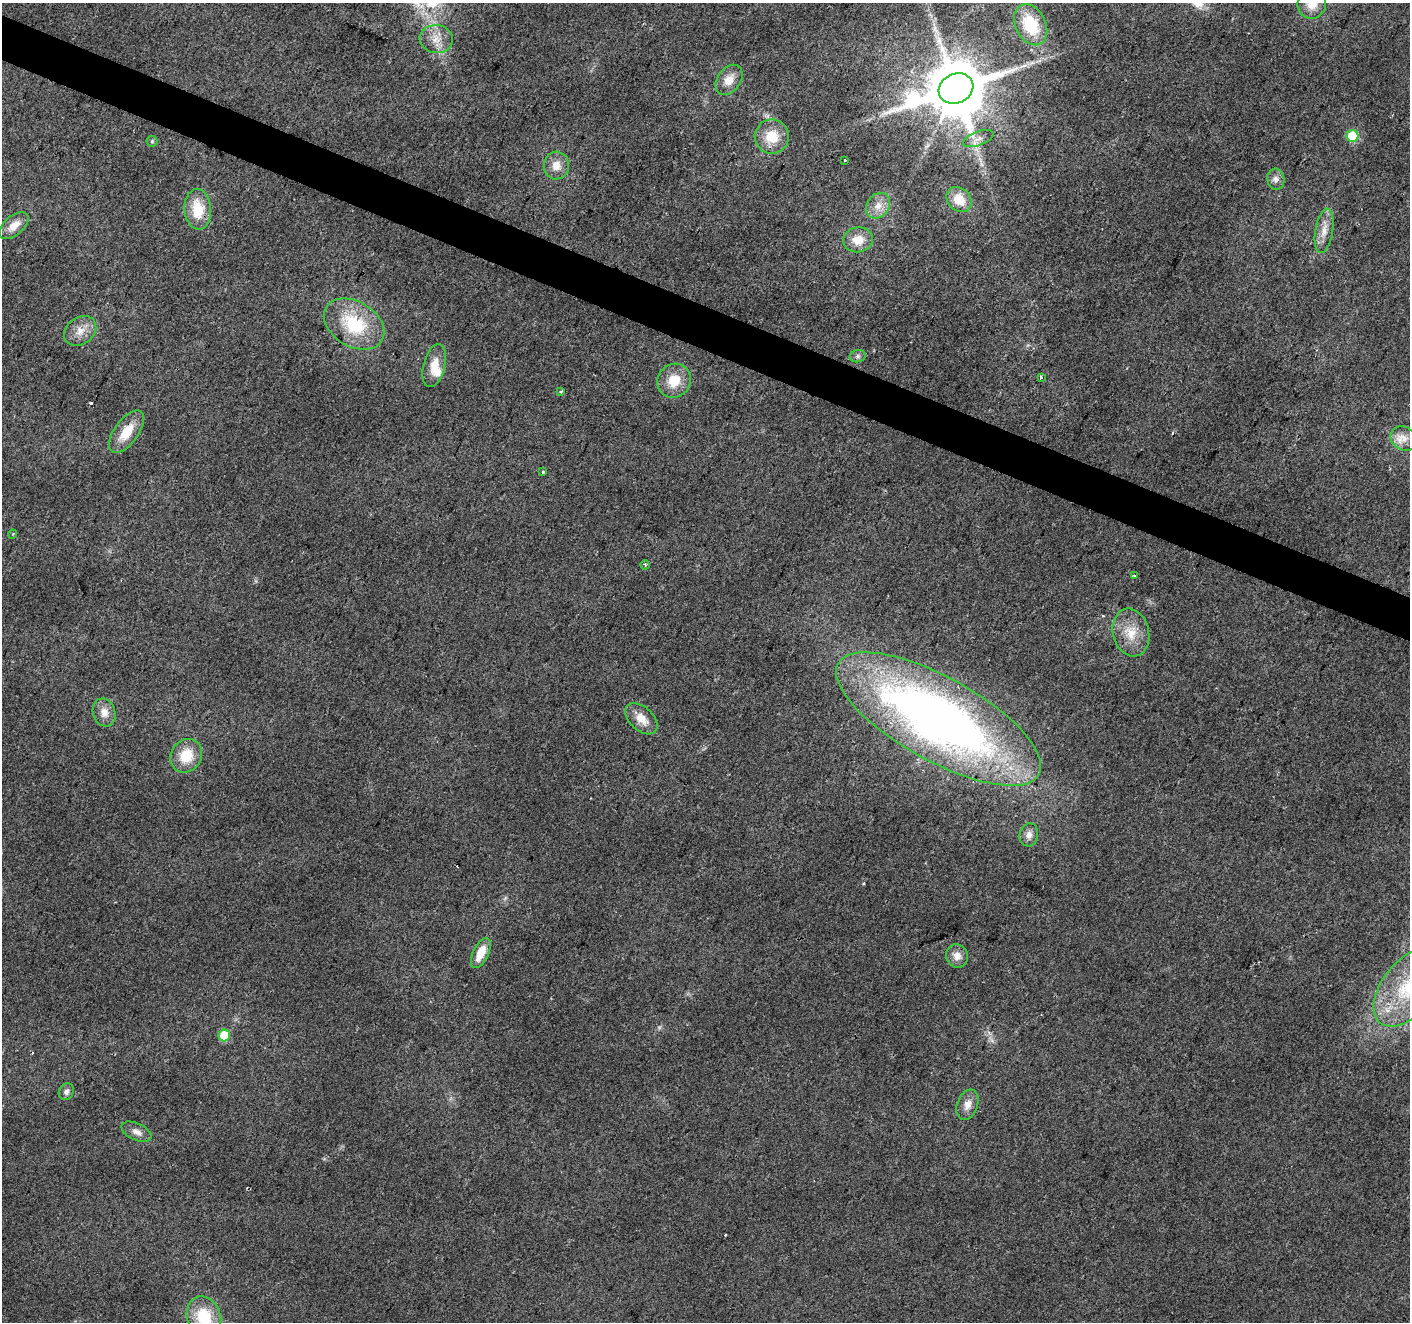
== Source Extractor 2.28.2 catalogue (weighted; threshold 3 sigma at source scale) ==
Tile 11 of 4 x 4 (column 3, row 3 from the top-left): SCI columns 2823-4230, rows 1593-2912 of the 5638 x 5758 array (HDU 1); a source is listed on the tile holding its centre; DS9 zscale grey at full resolution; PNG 1412 x 1324 px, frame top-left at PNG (2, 3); each listed source drawn as its Kron ellipse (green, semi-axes under 4 px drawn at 4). Shown black and unused: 3% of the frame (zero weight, under 2 of 3 exposures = <1% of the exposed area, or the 3 px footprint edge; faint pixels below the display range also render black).
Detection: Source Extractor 2.28.2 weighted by HDU 2 'WHT'; one run over the whole footprint, this tile lists its part. Background 0.0393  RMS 0.0071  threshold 0.0318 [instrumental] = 3 sigma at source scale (4.5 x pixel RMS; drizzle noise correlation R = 1.50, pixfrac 1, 0.0396/0.0396 arcsec/px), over >= 5 px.
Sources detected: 50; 3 cosmic-ray / hot-pixel residue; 1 long thin detection or spike segment (spike, bleed or trail) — neither listed nor drawn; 1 inside a brighter listed object's ellipse — not listed separately; the other 45 listed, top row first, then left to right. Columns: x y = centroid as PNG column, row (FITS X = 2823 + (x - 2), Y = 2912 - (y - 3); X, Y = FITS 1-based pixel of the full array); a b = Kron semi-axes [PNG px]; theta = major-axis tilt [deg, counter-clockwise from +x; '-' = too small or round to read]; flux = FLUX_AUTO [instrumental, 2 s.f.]
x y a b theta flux
1312 4 15 14 - 11
1031 25 22 15 -63 34
436 39 16 14 -7 9.9
729 80 17 11 53 9.4
956 88 18 14 25 6200
1352 136 6 5 - 39
772 137 17 17 - 18
978 139 16 7 20 4.6
152 141 5 5 - 1.1
845 160 3 2 - 1.6
556 165 14 12 83 8.7
1276 179 10 8 -78 4
959 200 14 11 -45 15
878 206 13 11 53 7.9
198 209 20 13 -86 21
14 226 17 9 40 8.6
1324 231 22 9 81 8.4
858 240 15 12 7 11
354 324 32 22 -31 42
80 331 17 13 35 9
858 356 8 6 16 2
434 366 22 10 76 12
1041 377 3 3 - 2.1
674 381 17 16 - 16
561 391 4 3 - 1.3
126 432 25 12 54 17
1404 438 14 11 -34 7.2
543 472 3 3 - 2.1
13 534 4 3 - 0.6
645 565 4 4 - 1.2
1134 576 4 3 - 1.3
1131 633 24 18 -76 17
104 712 14 11 -72 7
641 719 19 11 -43 9.9
938 719 115 41 -29 600
186 756 17 15 56 19
1029 835 12 9 76 4.8
481 953 16 7 64 13
957 956 12 11 - 6
1409 987 46 26 51 66
224 1036 6 5 - 28
66 1092 9 7 62 2.9
967 1105 16 10 69 6.8
136 1132 16 8 -25 4.6
204 1317 21 16 -69 29
Overlapping masked pixels (flux is a lower limit): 1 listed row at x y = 198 209
Isophote crosses this tile's border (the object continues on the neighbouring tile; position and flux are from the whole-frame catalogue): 3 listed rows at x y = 1312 4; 1409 987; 204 1317